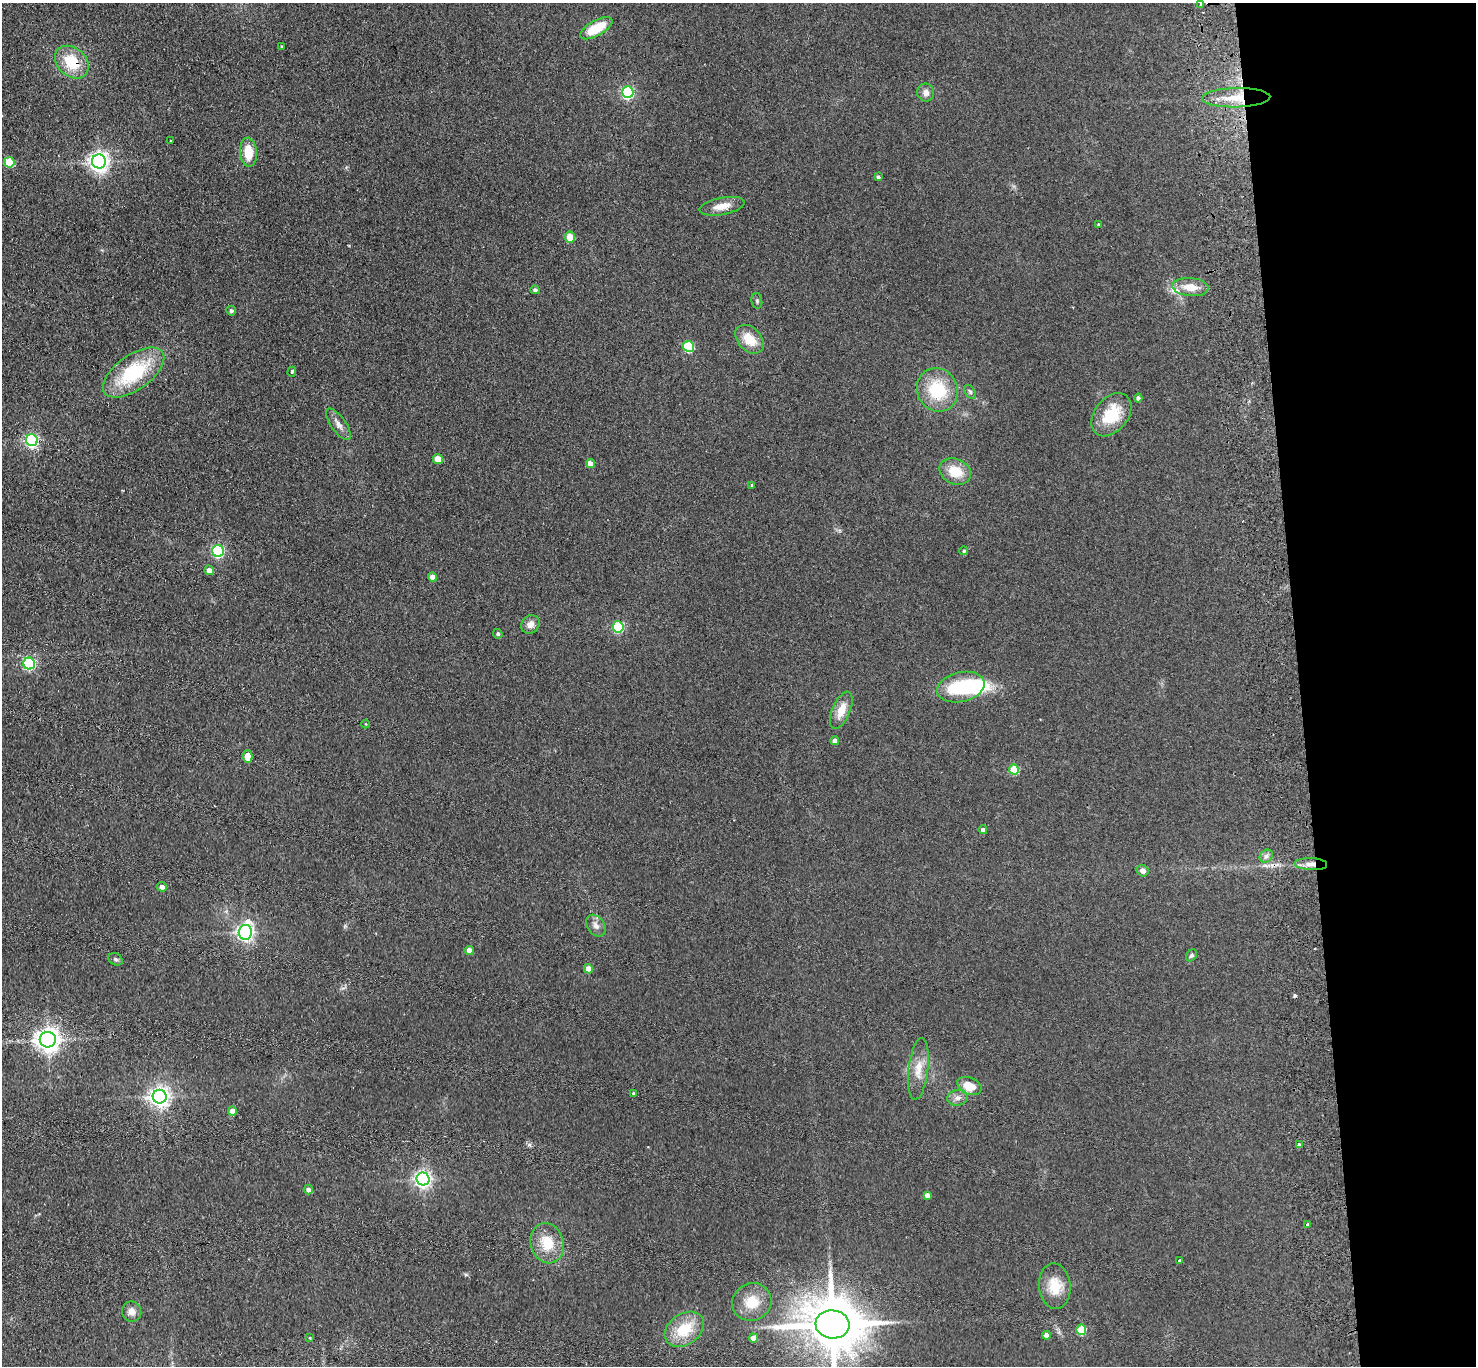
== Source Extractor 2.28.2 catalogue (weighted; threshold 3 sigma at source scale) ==
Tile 6 of 3 x 3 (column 3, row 2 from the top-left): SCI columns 3003-4476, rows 1495-2858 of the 4532 x 4405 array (HDU 1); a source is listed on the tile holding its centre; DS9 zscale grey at full resolution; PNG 1478 x 1368 px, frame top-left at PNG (2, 3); each listed source drawn as its Kron ellipse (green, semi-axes under 4 px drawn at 4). Shown black and unused: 12% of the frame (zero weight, under 2 of 3 exposures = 3% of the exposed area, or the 3 px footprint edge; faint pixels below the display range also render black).
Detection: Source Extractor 2.28.2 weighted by HDU 2 'WHT'; one run over the whole footprint, this tile lists its part. Background 0.139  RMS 0.011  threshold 0.0496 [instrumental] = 3 sigma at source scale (4.5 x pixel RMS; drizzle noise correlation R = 1.50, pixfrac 1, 0.05/0.05 arcsec/px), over >= 5 px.
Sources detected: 84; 1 cosmic-ray / hot-pixel residue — neither listed nor drawn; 2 inside a brighter listed object's ellipse — not listed separately; the other 81 listed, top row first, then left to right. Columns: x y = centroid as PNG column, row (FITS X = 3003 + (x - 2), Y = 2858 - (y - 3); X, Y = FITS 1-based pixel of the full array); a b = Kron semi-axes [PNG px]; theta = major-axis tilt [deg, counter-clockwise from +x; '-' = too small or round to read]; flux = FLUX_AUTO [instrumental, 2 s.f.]
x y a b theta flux
1201 4 3 3 - 4.3
596 28 18 7 30 31
282 46 3 3 - 0.91
72 62 19 14 -42 36
628 92 6 5 - 150
926 92 9 8 - 6.1
1236 98 34 9 1 29
171 141 3 3 - 4.8
248 152 14 8 -85 21
99 161 7 7 - 600
9 162 5 5 - 34
878 177 4 3 - 2.1
722 206 23 8 11 13
1098 224 4 3 - 1.2
570 237 5 5 - 15
1190 287 18 9 -5 16
535 290 4 4 - 2.8
757 301 8 5 -81 2.2
231 311 5 4 - 2.6
750 339 16 11 -45 22
688 346 5 5 - 71
133 372 35 17 35 79
292 372 5 4 - 1.3
937 390 22 20 -61 51
970 392 8 5 -55 2.3
1138 398 4 4 - 2.8
1111 415 24 16 52 39
338 424 18 7 -55 7
32 440 6 6 - 190
438 459 5 5 - 13
590 464 5 4 - 9.5
955 472 16 12 -25 23
752 485 3 3 - 1.3
218 551 6 5 - 140
964 551 4 4 - 1.5
209 570 5 4 - 9.5
432 577 4 4 - 7.6
530 624 10 8 44 7.4
618 627 5 5 - 82
498 634 5 4 - 2
29 664 6 6 - 140
961 687 24 14 13 68
841 710 20 9 67 15
366 724 4 3 - 0.87
835 741 4 4 - 5.5
248 756 6 4 -88 15
1014 769 5 5 - 35
983 830 4 4 - 3.9
1266 856 7 6 - 3.4
1311 864 16 6 -2 8.6
1143 871 6 5 - 6.7
162 887 5 4 - 4.5
596 926 12 8 -53 6.2
245 932 7 6 - 380
469 950 4 4 - 8.3
1192 955 6 5 - 2.2
115 959 7 6 - 2.4
588 969 5 4 - 13
48 1040 8 7 - 810
918 1069 31 10 83 17
969 1086 13 8 -23 18
634 1093 4 3 - 1.4
160 1097 7 7 - 590
958 1098 10 8 12 5.3
232 1111 4 4 - 9.3
1299 1145 4 4 - 2.6
423 1179 6 6 - 380
308 1190 5 4 - 3.7
927 1195 4 4 - 4.6
1307 1225 3 3 - 1.9
547 1243 20 16 -73 29
1179 1260 3 3 - 2.2
1055 1286 23 16 -84 25
752 1302 20 18 31 24
132 1312 10 9 - 7.3
832 1324 17 14 -6 7200
684 1329 21 15 35 35
1081 1330 5 5 - 36
1046 1335 4 4 - 6.7
310 1338 4 3 - 0.87
753 1338 4 4 - 7.7
Overlapping masked pixels (flux is a lower limit): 3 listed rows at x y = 72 62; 1236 98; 1311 864
Isophote crosses this tile's border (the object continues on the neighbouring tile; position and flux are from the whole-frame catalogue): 2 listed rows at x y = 1201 4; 832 1324